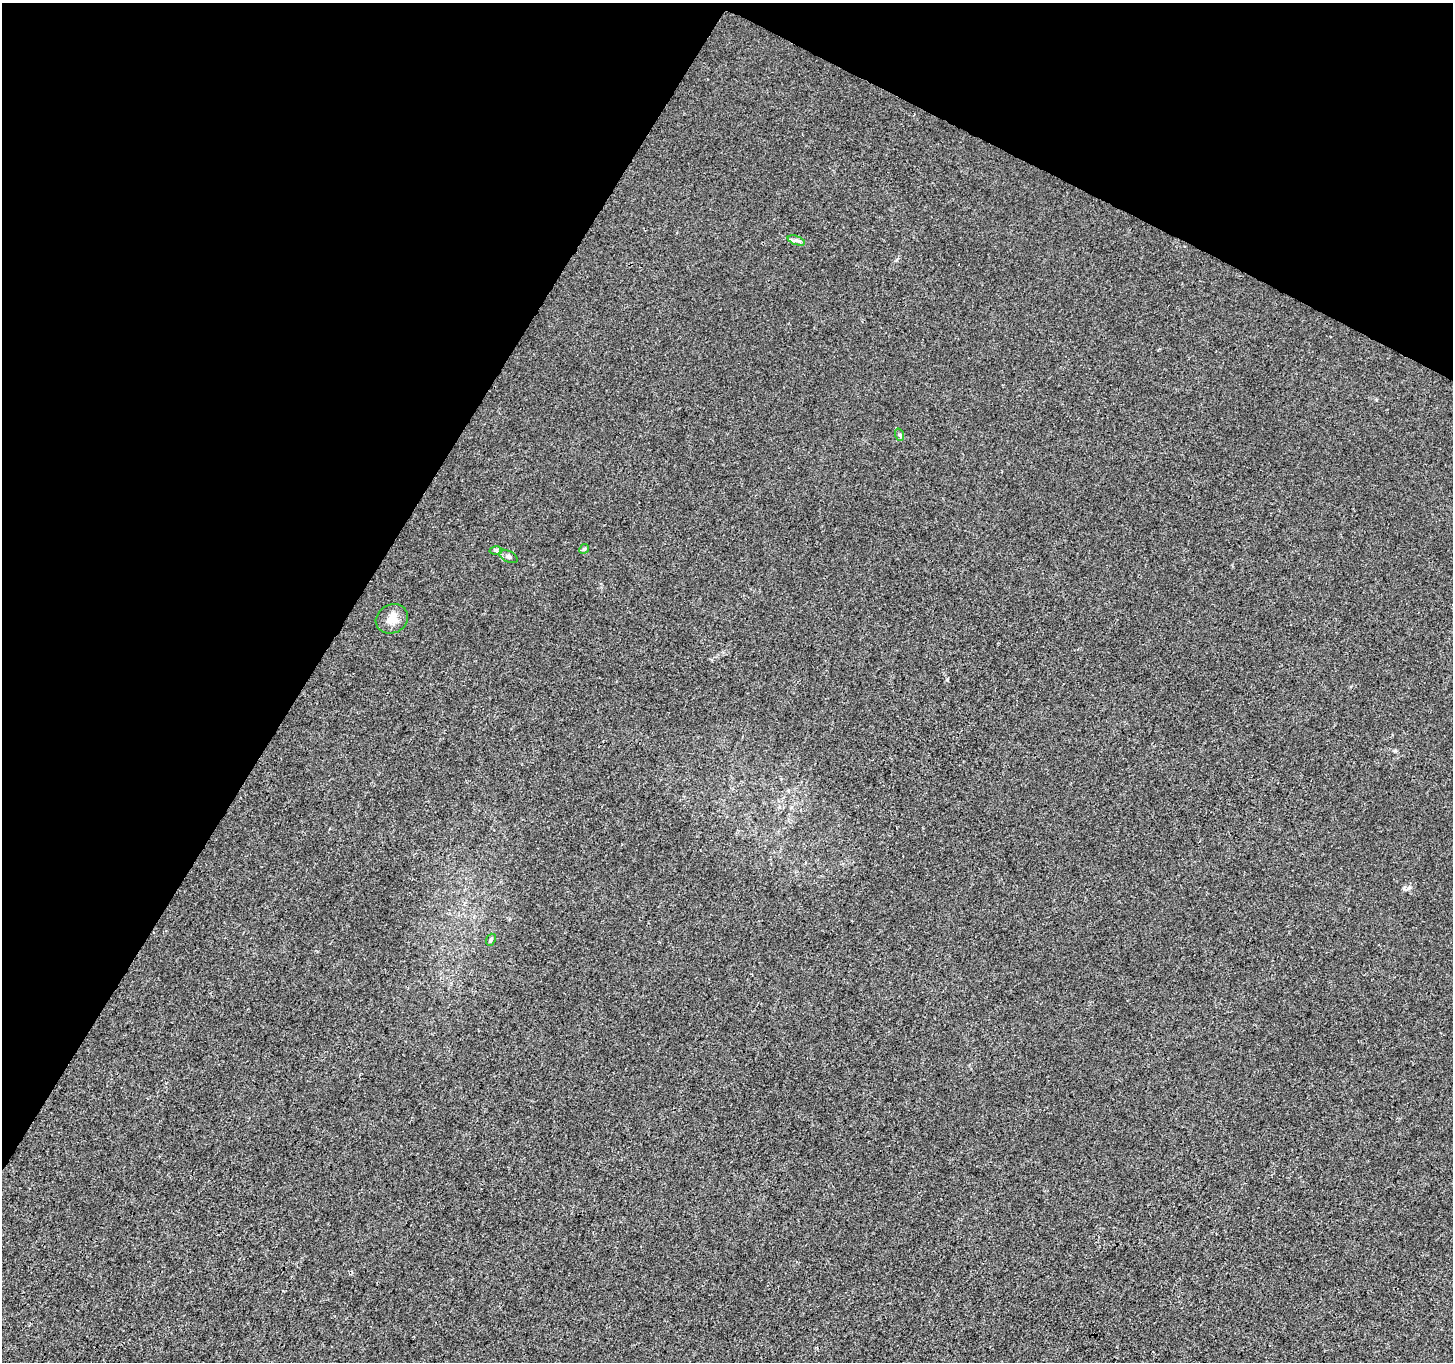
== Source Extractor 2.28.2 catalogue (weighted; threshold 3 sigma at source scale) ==
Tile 2 of 4 x 4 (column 2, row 1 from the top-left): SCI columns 1452-2902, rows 4276-5635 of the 5812 x 5898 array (HDU 1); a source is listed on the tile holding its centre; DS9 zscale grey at full resolution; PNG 1455 x 1364 px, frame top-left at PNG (2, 3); each listed source drawn as its Kron ellipse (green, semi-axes under 4 px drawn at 4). Shown black and unused: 29% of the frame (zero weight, under 3 of 4 exposures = <1% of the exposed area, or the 3 px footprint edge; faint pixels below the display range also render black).
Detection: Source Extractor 2.28.2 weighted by HDU 2 'WHT'; one run over the whole footprint, this tile lists its part. Background 9.15e-04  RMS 0.0028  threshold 0.0128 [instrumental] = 3 sigma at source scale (4.5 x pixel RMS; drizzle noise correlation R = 1.50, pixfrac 1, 0.0396/0.0396 arcsec/px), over >= 5 px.
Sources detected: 7; all 7 listed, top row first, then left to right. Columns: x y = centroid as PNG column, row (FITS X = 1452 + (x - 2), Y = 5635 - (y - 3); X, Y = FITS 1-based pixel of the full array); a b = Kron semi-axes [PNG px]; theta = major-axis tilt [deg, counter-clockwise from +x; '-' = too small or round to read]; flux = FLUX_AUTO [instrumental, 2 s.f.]
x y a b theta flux
796 240 9 4 -19 0.74
900 435 6 4 -71 0.43
584 549 5 4 - 0.35
496 551 6 4 -1 0.45
508 556 10 5 -26 0.74
392 619 17 14 27 3
491 940 6 4 68 0.4